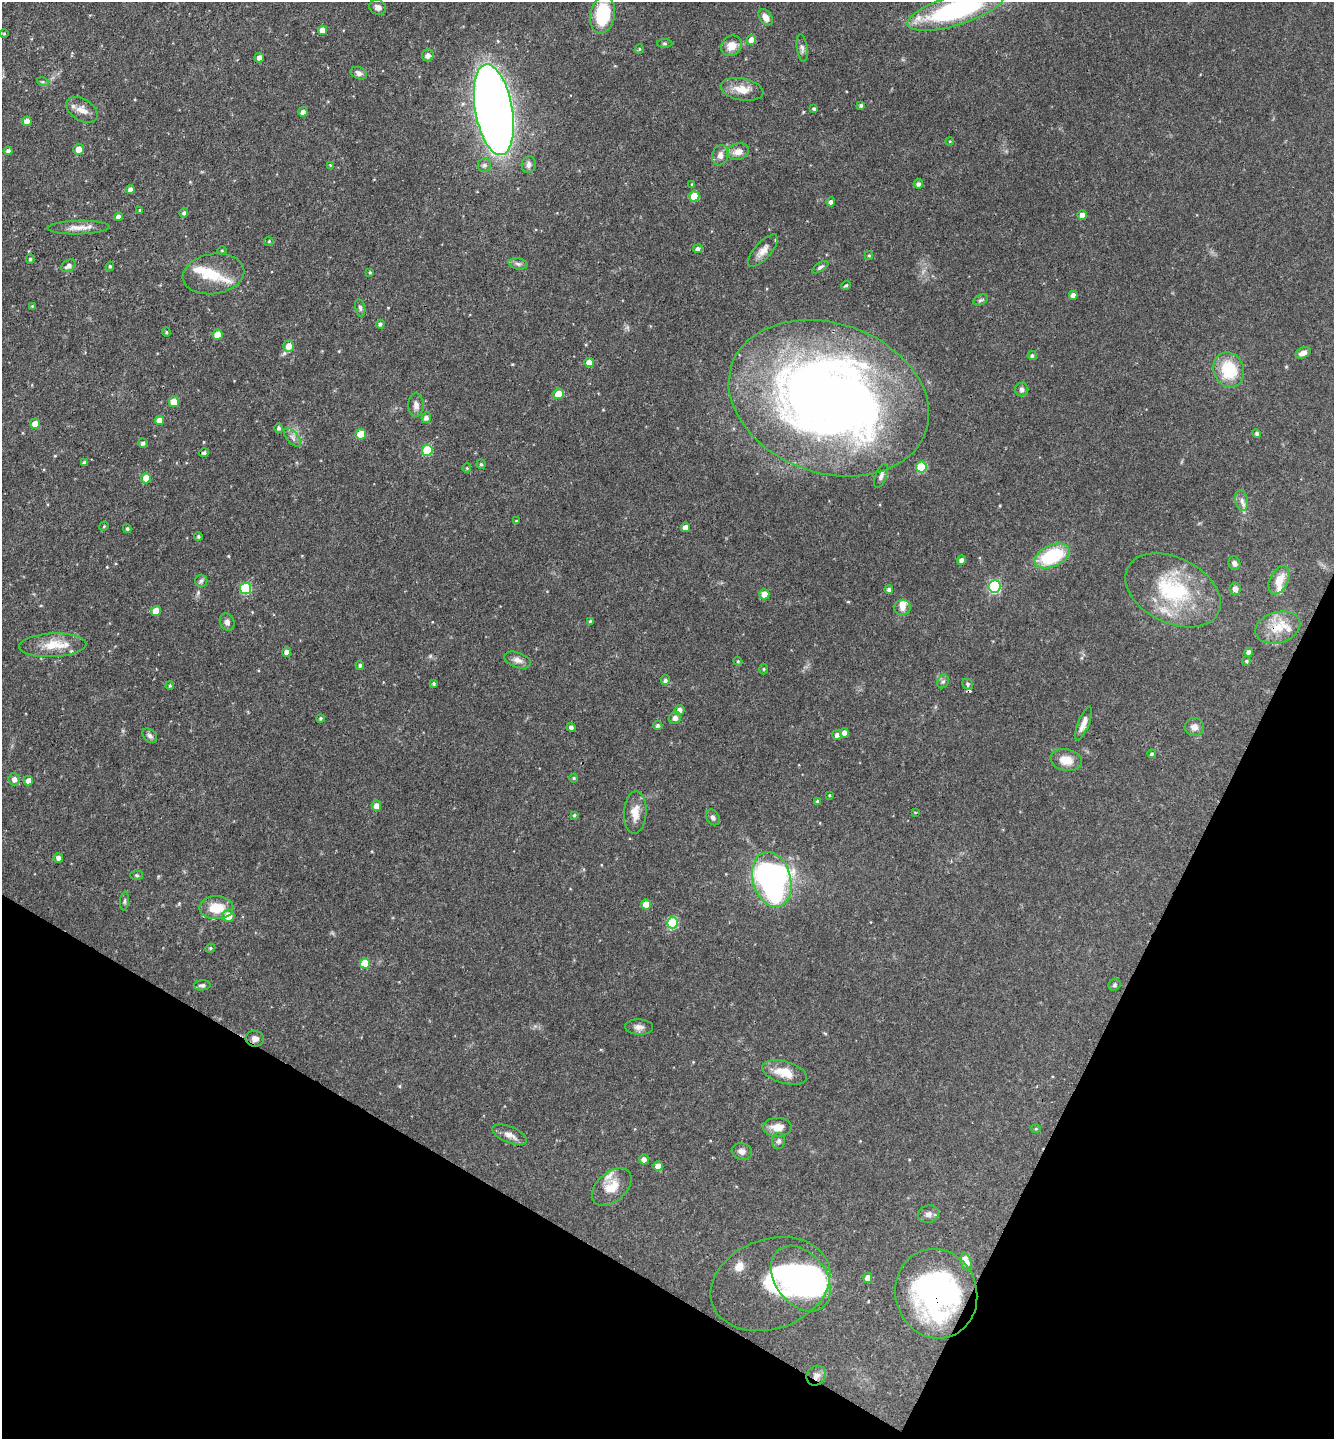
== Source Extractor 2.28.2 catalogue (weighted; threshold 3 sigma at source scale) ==
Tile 15 of 4 x 4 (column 3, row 4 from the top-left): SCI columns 2811-4142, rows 1-1437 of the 5756 x 5747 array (HDU 1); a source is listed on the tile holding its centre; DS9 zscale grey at full resolution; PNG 1336 x 1441 px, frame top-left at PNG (2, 2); each listed source drawn as its Kron ellipse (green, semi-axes under 4 px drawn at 4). Shown black and unused: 23% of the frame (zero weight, under 3 of 4 exposures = <1% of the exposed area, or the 3 px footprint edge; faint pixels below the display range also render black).
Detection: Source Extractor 2.28.2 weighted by HDU 2 'WHT'; one run over the whole footprint, this tile lists its part. Background 0.0897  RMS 0.0041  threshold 0.0183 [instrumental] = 3 sigma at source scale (4.5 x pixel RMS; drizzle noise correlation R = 1.50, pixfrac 1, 0.05/0.05 arcsec/px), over >= 5 px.
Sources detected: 185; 2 inside a brighter object's white glare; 1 cosmic-ray / hot-pixel residue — neither listed nor drawn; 9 inside a brighter listed object's ellipse — not listed separately; the other 173 listed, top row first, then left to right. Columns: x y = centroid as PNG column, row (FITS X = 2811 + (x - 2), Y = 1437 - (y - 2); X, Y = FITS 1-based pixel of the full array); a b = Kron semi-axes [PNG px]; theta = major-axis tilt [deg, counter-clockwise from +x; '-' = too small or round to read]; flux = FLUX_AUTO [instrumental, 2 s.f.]
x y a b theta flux
378 7 8 7 - 1.9
956 10 50 15 17 64
603 15 19 12 80 21
766 17 9 6 -55 2.9
322 30 5 4 - 3.8
4 33 4 3 - 0.39
752 40 5 4 - 4.1
665 43 8 4 -1 0.58
732 46 11 9 41 4.2
802 48 14 5 -81 1.4
639 49 5 4 - 0.49
428 55 6 6 - 1.8
259 57 5 4 - 1.8
359 73 8 6 -22 1.7
43 82 6 4 -17 0.61
742 89 22 11 -11 5.8
861 105 4 3 - 0.77
814 109 4 4 - 0.72
82 110 17 10 -31 3.7
494 110 46 18 -80 500
303 112 5 4 - 1.7
27 121 5 4 - 3.6
950 141 4 3 - 0.34
78 149 5 5 - 3.2
8 151 4 4 - 1.2
738 152 11 8 17 3.2
720 155 10 8 73 2.4
330 165 4 4 - 0.32
484 165 7 6 - 1.3
529 165 8 7 - 1.6
692 184 4 4 - 0.38
918 184 5 4 - 1.3
130 189 4 4 - 2
694 196 5 5 - 11
831 202 4 4 - 1.2
140 210 4 3 - 0.31
184 213 4 4 - 0.8
1082 215 5 4 - 3.8
119 217 4 4 - 1.8
78 227 31 7 1 4.2
269 241 5 4 - 0.45
698 249 5 4 - 1.3
222 250 4 3 - 0.37
763 251 20 8 48 3.4
869 255 4 4 - 0.48
30 259 4 3 - 0.6
518 264 10 5 -14 1.1
68 266 8 5 32 2
110 266 4 3 - 0.63
820 267 9 4 33 0.87
370 272 4 3 - 0.46
213 274 31 20 9 12
846 286 5 4 - 0.57
1073 295 4 4 - 1.9
980 300 8 5 26 0.71
32 306 3 3 - 0.31
360 308 9 5 -78 0.94
380 324 4 4 - 1
166 332 4 4 - 0.48
218 335 5 5 - 6.4
289 346 6 5 - 4.1
1303 353 8 5 21 2.1
1032 355 4 4 - 0.8
589 362 5 4 - 3.7
1229 370 18 15 -70 16
1022 389 7 6 - 1.1
558 394 5 5 - 6.9
829 398 103 74 -19 400
174 402 5 5 - 7.7
416 405 12 7 90 1.9
426 418 5 4 - 1.7
159 420 5 4 - 3.9
35 424 5 5 - 4
279 428 5 4 - 0.89
1257 433 4 4 - 0.92
361 434 5 5 - 7.6
293 437 11 6 -50 1.7
143 443 5 4 - 1.2
427 450 5 5 - 21
204 453 5 4 - 0.91
84 463 4 4 - 1.3
481 464 5 5 - 0.66
921 467 5 5 - 21
467 468 4 4 - 0.45
881 476 12 5 69 1.5
146 478 5 5 - 7
1242 501 10 6 -77 1.8
516 521 3 3 - 0.46
104 526 5 3 - 0.44
685 527 4 4 - 2.8
127 529 4 4 - 0.74
198 536 4 4 - 0.61
1052 556 18 11 24 28
961 560 4 4 - 2
1234 563 7 6 - 1.5
1279 580 15 9 64 5.5
201 581 6 6 - 0.94
994 586 6 6 - 48
246 588 6 5 - 28
889 589 4 4 - 1
1235 589 6 5 - 2.1
1173 590 51 32 -27 39
764 594 5 5 - 4.5
902 607 8 7 - 2.3
156 611 5 5 - 5.9
590 621 4 4 - 0.44
227 622 9 7 -65 1.7
1278 628 23 15 16 9.7
53 645 33 12 2 9.2
287 652 4 4 - 2.1
1249 652 4 4 - 1.7
517 660 14 7 -21 2.2
738 661 4 4 - 0.46
1246 661 5 4 - 0.45
360 665 5 4 - 0.83
764 669 5 3 - 0.43
665 680 5 4 - 1
943 681 7 5 66 0.92
434 684 4 3 - 0.62
968 684 6 5 - 0.65
170 685 4 3 - 0.52
679 710 5 4 - 2.5
320 718 4 4 - 0.57
675 718 6 6 - 1.8
1083 724 18 5 68 3.3
658 726 5 4 - 0.96
571 727 4 4 - 1.1
1194 727 9 9 - 2.6
844 733 5 4 - 1.9
837 735 5 5 - 1.3
150 736 8 6 -45 1.3
1152 754 4 4 - 0.9
1066 760 16 10 -13 5.2
574 778 4 4 - 0.41
14 779 6 5 - 2.2
28 781 5 4 - 2.6
829 795 3 3 - 0.36
818 801 3 3 - 0.92
376 806 5 5 - 2.8
635 812 21 11 86 5.3
915 812 4 2 - 0.27
574 815 3 3 - 0.52
713 817 8 6 -57 1.2
58 858 4 4 - 1.7
136 875 6 4 -2 0.63
772 880 28 19 -74 140
125 901 9 4 85 0.8
646 904 5 5 - 4.8
216 908 17 11 1 9.2
228 916 6 6 - 5.1
673 923 6 5 - 25
210 948 5 4 - 0.55
365 963 5 5 - 12
202 985 8 5 4 1
1115 985 6 5 - 0.79
639 1027 14 7 -1 2.2
255 1039 9 8 - 1.8
785 1073 23 11 -16 7.9
777 1127 14 9 1 4.9
1036 1129 5 3 - 0.4
510 1135 18 8 -22 3.1
779 1141 8 6 77 1.1
742 1151 10 8 -14 2
644 1159 5 4 - 1.9
658 1166 5 5 - 2.9
612 1187 23 14 41 7.5
928 1214 10 8 18 1.8
966 1262 9 5 -74 4.5
868 1278 5 4 - 2.7
801 1279 36 25 -53 89
770 1284 61 45 20 36
936 1294 45 40 -73 97
816 1376 10 9 - 2.5
Overlapping masked pixels (flux is a lower limit): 5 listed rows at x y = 829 398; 1278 628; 255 1039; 936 1294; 816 1376
Isophote crosses this tile's border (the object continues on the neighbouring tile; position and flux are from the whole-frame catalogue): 1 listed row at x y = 956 10